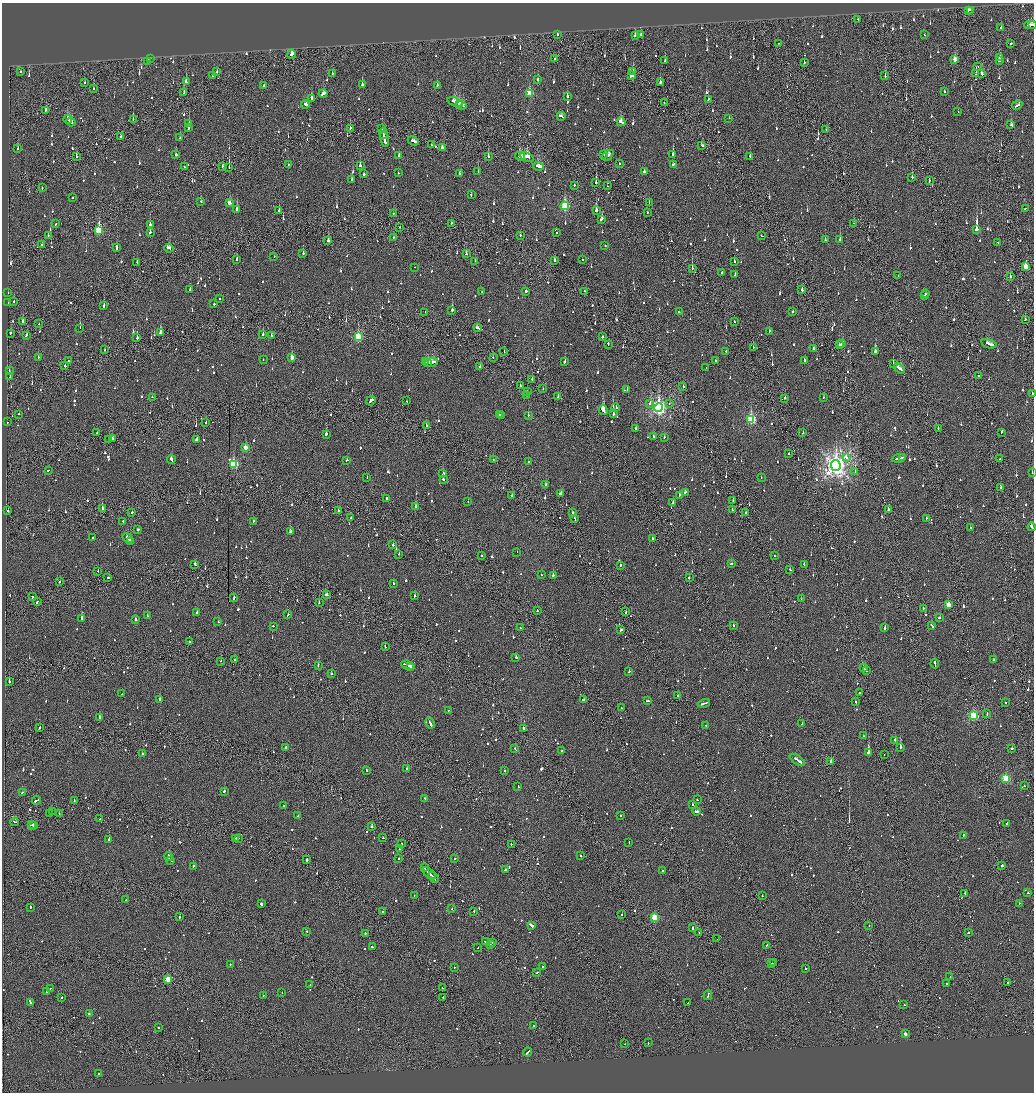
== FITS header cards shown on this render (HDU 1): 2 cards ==
NAXIS1  =                 2064
NAXIS2  =                 2180

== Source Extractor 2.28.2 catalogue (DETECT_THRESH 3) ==
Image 2064 x 2180 px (HDU 1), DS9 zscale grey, zoomed out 1/2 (1 PNG px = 2 x 2 image px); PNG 1036 x 1094 px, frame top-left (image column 1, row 2179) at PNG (2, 3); each listed source drawn as its Kron ellipse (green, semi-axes under 4 px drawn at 4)
Background -0.109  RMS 0.066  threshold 0.197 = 3 sigma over >= 5 px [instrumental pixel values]
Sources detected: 1438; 72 cannot appear on this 1/2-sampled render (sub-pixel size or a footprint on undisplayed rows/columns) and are neither listed nor drawn; of the other 1366, the 500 brightest by FLUX_AUTO listed and drawn (866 fainter detections omitted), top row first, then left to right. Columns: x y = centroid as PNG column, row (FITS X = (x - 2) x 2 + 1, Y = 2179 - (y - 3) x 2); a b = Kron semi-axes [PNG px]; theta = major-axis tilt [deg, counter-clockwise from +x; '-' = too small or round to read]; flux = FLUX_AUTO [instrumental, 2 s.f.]
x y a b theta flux
968 10 3 2 - 60
971 10 2 2 - 65
858 19 2 2 - 56
1031 25 6 2 -2 190
1033 25 3 2 - 68
1001 27 2 2 - 110
557 35 2 2 - 60
641 35 2 2 - 130
924 35 2 2 - 79
635 36 3 2 - 190
778 43 2 1 - 65
1010 44 2 2 - 70
292 54 4 3 - 230
150 58 2 2 - 100
999 58 3 2 - 71
554 59 2 2 - 110
955 59 3 2 - 170
665 61 3 2 - 89
999 61 3 2 - 140
147 62 3 2 - 80
804 63 2 2 - 97
978 67 2 1 - 130
20 71 2 2 - 160
217 72 2 2 - 98
633 72 3 2 - 95
976 73 3 1 - 130
332 74 2 2 - 82
981 74 2 2 - 380
212 76 3 2 - 90
631 76 4 2 - 170
885 76 2 1 - 71
538 80 2 2 - 99
186 82 2 2 - 260
660 82 2 2 - 420
84 83 2 2 - 61
362 84 3 2 - 210
264 85 2 2 - 2200
437 85 3 2 - 70
93 88 2 1 - 110
944 91 2 2 - 110
184 92 3 2 - 110
323 93 4 2 - 210
530 94 3 3 - 360
567 96 3 2 - 240
311 98 2 2 - 430
708 99 3 2 - 66
455 102 8 3 -20 360
664 102 2 1 - 64
305 104 4 2 - 130
459 104 3 2 - 130
461 105 5 1 - 200
1017 105 5 2 - 290
46 110 3 1 - 100
958 112 2 2 - 76
561 116 4 2 - 490
729 118 2 1 - 84
68 119 4 3 - 180
133 119 2 1 - 150
71 122 4 2 - 200
621 122 4 2 - 240
189 124 2 1 - 160
1011 125 2 2 - 69
189 128 2 2 - 98
350 128 3 2 - 120
382 129 3 2 - 180
826 130 2 2 - 87
383 134 5 2 - 330
120 137 2 2 - 120
180 138 2 2 - 63
384 139 8 2 -78 340
413 141 6 2 -25 240
431 145 2 1 - 110
702 145 3 2 - 95
442 147 3 3 - 100
18 149 2 2 - 74
176 154 2 2 - 390
604 154 2 2 - 72
608 155 6 2 43 520
673 155 3 2 - 430
76 156 3 2 - 62
399 156 2 2 - 99
488 156 3 2 - 130
520 156 5 2 - 240
750 156 2 2 - 250
527 157 7 3 -22 280
619 164 2 2 - 100
673 164 4 2 - 210
288 165 2 1 - 96
360 165 3 2 - 150
539 166 5 3 - 300
184 167 2 2 - 55
223 167 3 1 - 250
229 167 3 1 - 310
478 172 2 2 - 56
644 172 3 2 - 63
398 173 2 2 - 81
459 173 2 2 - 190
364 174 2 2 - 140
912 177 2 2 - 100
352 179 2 2 - 67
929 181 2 2 - 64
596 182 3 2 - 350
574 185 2 2 - 100
607 186 2 1 - 200
42 187 2 1 - 99
471 195 2 2 - 80
72 197 2 2 - 140
201 201 2 2 - 79
229 203 3 2 - 88
649 203 2 1 - 180
565 206 4 3 - 1100
1025 208 2 1 - 190
237 210 2 2 - 270
279 210 2 2 - 190
596 210 3 2 - 390
647 212 2 2 - 68
393 213 2 2 - 61
602 219 3 2 - 280
451 223 2 2 - 140
854 223 2 2 - 73
56 224 2 2 - 59
150 225 2 2 - 490
400 227 2 2 - 56
977 229 3 2 - 2400
99 230 4 3 - 860
150 233 2 2 - 250
556 233 2 2 - 83
520 235 2 2 - 110
48 236 2 1 - 67
761 236 2 1 - 2500
393 237 2 2 - 58
840 239 3 2 - 99
328 240 3 2 - 280
825 240 2 2 - 130
998 242 2 1 - 97
42 244 2 2 - 110
605 245 2 1 - 90
117 248 3 2 - 200
169 248 5 2 - 130
303 253 2 2 - 160
466 254 2 2 - 57
274 257 2 1 - 57
237 259 2 2 - 130
554 260 2 2 - 160
582 260 2 2 - 64
475 261 2 1 - 62
734 261 2 2 - 60
137 262 2 2 - 60
414 267 2 1 - 170
1026 267 3 3 - 340
692 268 2 1 - 250
722 273 2 2 - 250
735 274 3 2 - 170
898 276 2 2 - 64
1010 277 2 2 - 340
190 290 2 2 - 76
802 290 3 2 - 260
526 291 2 2 - 200
584 291 2 1 - 68
482 292 2 2 - 260
8 293 2 1 - 88
926 294 2 2 - 60
924 295 2 2 - 56
220 298 2 2 - 70
14 301 2 2 - 220
8 303 3 1 - 120
214 304 2 2 - 81
104 305 4 2 - 110
452 310 3 2 - 540
425 312 2 2 - 60
679 312 2 2 - 94
793 312 2 2 - 58
1025 320 2 2 - 76
23 322 2 2 - 330
734 322 2 1 - 65
39 323 2 1 - 55
80 328 2 1 - 180
477 328 4 2 - 120
769 331 3 2 - 100
10 333 2 2 - 72
160 333 3 2 - 310
263 334 2 2 - 160
26 335 3 2 - 60
271 336 2 2 - 270
358 336 3 3 - 780
602 337 2 2 - 96
137 338 2 2 - 200
608 344 2 2 - 450
842 344 4 1 - 690
989 344 8 2 -18 300
839 345 3 2 - 500
753 347 2 1 - 75
813 349 2 2 - 210
105 350 2 2 - 55
504 351 2 2 - 64
726 352 2 2 - 59
875 352 2 2 - 440
38 358 2 2 - 130
292 358 3 2 - 150
493 358 2 1 - 69
263 360 2 2 - 79
68 361 3 2 - 81
426 361 2 2 - 180
565 361 3 2 - 150
715 361 2 2 - 150
804 361 2 2 - 58
431 362 6 2 13 240
428 363 4 2 - 110
893 363 3 2 - 250
65 366 2 2 - 90
480 367 3 2 - 83
706 368 2 2 - 230
899 368 6 2 -37 330
9 371 2 2 - 55
979 376 3 2 - 170
10 377 2 2 - 75
532 379 2 2 - 82
520 386 2 2 - 97
683 387 2 2 - 57
543 389 2 2 - 83
627 389 3 2 - 71
527 391 2 2 - 55
1032 394 2 1 - 81
527 395 2 1 - 59
152 397 2 2 - 58
558 397 3 2 - 56
823 397 2 2 - 55
785 398 2 2 - 150
371 401 5 2 - 190
406 401 2 2 - 58
669 403 2 2 - 75
650 404 2 2 - 66
616 408 2 2 - 63
659 408 4 4 - 3800
603 410 5 2 - 1600
19 414 2 2 - 58
499 414 2 2 - 91
613 414 3 2 - 1400
528 415 2 2 - 72
502 416 2 2 - 98
751 419 4 3 - 1300
7 422 2 2 - 80
206 423 2 2 - 71
426 426 2 2 - 66
636 429 2 2 - 60
938 429 2 2 - 72
1001 432 3 2 - 71
97 433 2 1 - 150
803 433 2 2 - 160
326 434 3 2 - 170
654 437 3 2 - 87
664 437 2 2 - 79
109 439 2 2 - 87
112 439 3 2 - 79
196 439 4 2 - 340
245 448 3 2 - 140
788 454 2 2 - 72
902 457 3 1 - 94
846 458 3 2 - 300
899 458 7 2 10 250
493 459 2 1 - 74
1000 459 2 1 - 130
171 460 4 2 - 170
347 460 3 2 - 80
528 462 2 2 - 100
234 464 4 3 - 940
836 466 5 5 - 9100
48 470 2 2 - 71
855 472 2 2 - 120
1032 472 2 2 - 62
443 474 2 2 - 140
761 477 2 2 - 63
367 478 2 2 - 55
443 479 2 2 - 270
546 485 2 2 - 190
1001 487 4 1 - 160
685 492 3 2 - 66
561 493 4 2 - 250
679 495 2 2 - 93
512 496 2 2 - 84
387 498 2 2 - 77
733 501 2 1 - 68
468 502 2 1 - 66
673 502 2 2 - 67
416 506 2 2 - 140
102 508 2 2 - 130
732 510 2 1 - 400
888 510 2 2 - 150
8 511 2 2 - 66
338 511 2 2 - 430
132 512 3 2 - 75
746 512 3 2 - 83
572 513 2 2 - 130
351 518 2 2 - 120
926 518 2 2 - 77
575 519 3 2 - 120
123 521 2 2 - 130
253 521 2 2 - 77
970 527 2 2 - 55
1032 527 4 2 - 210
138 529 2 2 - 400
290 532 3 2 - 110
93 538 2 2 - 100
128 538 5 2 - 190
652 538 2 2 - 160
131 541 3 2 - 110
393 545 2 2 - 92
517 552 2 2 - 140
399 554 2 2 - 67
481 555 2 2 - 450
775 556 2 1 - 63
195 564 3 2 - 85
731 564 3 2 - 65
804 564 2 2 - 57
620 565 2 2 - 140
790 570 2 2 - 69
98 571 2 2 - 60
541 575 2 2 - 110
553 575 2 2 - 230
108 577 2 2 - 270
689 578 2 2 - 130
60 581 2 1 - 66
393 583 2 2 - 180
327 595 4 2 - 150
414 596 2 2 - 120
32 597 2 1 - 99
234 598 3 2 - 170
801 599 2 1 - 76
37 602 3 2 - 120
319 602 2 2 - 90
948 605 3 3 - 300
923 609 2 2 - 110
537 611 2 2 - 56
626 612 3 1 - 94
196 613 3 2 - 150
288 615 3 2 - 61
147 616 2 2 - 110
81 618 2 2 - 300
939 618 2 2 - 510
136 620 2 2 - 190
218 622 2 2 - 66
733 625 2 2 - 76
932 625 4 2 - 110
273 626 2 2 - 100
520 628 2 1 - 110
885 628 2 2 - 470
621 630 2 2 - 100
190 641 3 2 - 80
385 647 2 2 - 56
516 657 2 2 - 84
993 659 2 2 - 90
234 660 2 2 - 56
221 661 2 1 - 74
935 664 5 2 - 170
407 665 6 2 -22 510
318 666 2 2 - 62
411 667 4 2 - 390
863 668 4 1 - 200
866 671 3 2 - 160
629 672 2 2 - 75
331 674 2 2 - 170
9 682 2 2 - 320
860 693 2 2 - 89
122 694 2 2 - 120
677 696 2 2 - 70
160 699 2 2 - 160
584 700 3 2 - 86
647 701 3 2 - 77
856 701 2 2 - 59
1005 702 2 2 - 63
704 703 6 2 17 210
621 708 2 2 - 190
449 710 3 2 - 70
987 714 3 2 - 95
973 715 3 3 - 1200
99 717 2 2 - 440
430 723 5 2 - 250
802 724 2 2 - 120
706 725 2 1 - 84
39 727 3 2 - 94
523 728 2 2 - 240
863 736 2 2 - 110
895 740 2 2 - 740
286 747 2 2 - 180
900 747 2 2 - 620
515 748 2 2 - 62
1012 748 2 2 - 190
562 751 2 2 - 70
869 752 2 2 - 1500
142 754 2 2 - 380
884 755 2 1 - 100
797 760 9 2 -35 350
831 761 2 2 - 110
407 769 2 2 - 72
367 770 2 2 - 65
505 771 2 2 - 260
1006 778 3 3 - 830
1024 786 2 2 - 130
518 787 2 2 - 71
224 791 3 2 - 94
22 792 3 2 - 89
425 798 2 2 - 58
36 800 4 2 - 150
697 800 2 2 - 58
74 801 2 2 - 59
692 804 2 2 - 78
284 806 2 2 - 57
697 811 4 2 - 170
52 812 2 1 - 56
49 813 2 1 - 140
59 813 2 1 - 63
620 815 2 2 - 72
298 816 3 2 - 110
100 819 2 1 - 59
15 822 4 2 - 190
1007 823 2 2 - 67
31 825 3 2 - 120
34 825 3 2 - 130
372 827 2 2 - 290
963 836 3 2 - 99
236 838 3 2 - 140
238 838 2 1 - 79
383 838 2 2 - 64
109 839 3 2 - 98
402 843 2 1 - 54
629 843 2 1 - 90
511 844 2 1 - 97
399 849 2 1 - 60
169 856 4 2 - 220
580 856 2 2 - 200
399 858 2 2 - 170
455 859 2 1 - 320
171 860 3 2 - 81
307 860 2 2 - 200
193 866 2 2 - 160
1002 866 2 2 - 740
425 868 3 2 - 150
506 869 3 2 - 130
662 870 2 2 - 68
429 873 8 2 -42 360
434 877 6 1 -53 250
965 893 2 2 - 64
1028 893 2 2 - 86
762 895 2 1 - 61
414 896 2 2 - 87
125 900 2 1 - 66
1019 903 2 2 - 90
261 904 2 2 - 340
30 907 2 2 - 220
452 909 2 2 - 62
474 911 2 1 - 85
382 912 2 2 - 95
622 915 2 2 - 140
179 917 2 2 - 200
654 917 3 3 - 630
532 925 4 2 - 240
869 926 2 2 - 120
693 928 2 2 - 210
307 931 2 1 - 83
365 933 2 2 - 120
699 933 2 1 - 55
968 933 2 2 - 67
717 939 2 1 - 79
486 941 3 1 - 190
492 942 2 2 - 240
490 944 2 1 - 150
767 945 3 2 - 89
372 947 2 2 - 68
478 948 2 2 - 110
772 963 2 1 - 210
774 963 2 1 - 180
230 965 2 2 - 200
455 967 2 1 - 57
542 967 2 2 - 240
805 968 2 1 - 490
537 972 2 1 - 70
950 977 2 2 - 480
168 979 3 2 - 300
1008 982 2 2 - 270
947 984 2 2 - 96
310 985 2 1 - 300
51 988 2 1 - 75
442 988 2 2 - 60
47 992 2 2 - 110
282 993 2 1 - 58
263 995 2 2 - 69
708 995 5 2 - 220
61 997 2 2 - 170
443 998 3 2 - 99
30 1002 2 2 - 75
688 1003 2 1 - 62
904 1005 2 1 - 85
89 1013 2 2 - 130
533 1025 2 2 - 73
158 1028 2 2 - 58
905 1034 2 2 - 75
648 1043 2 2 - 66
624 1044 2 1 - 140
527 1052 4 2 - 160
99 1073 2 2 - 110
At the frame edge (FLAGS 8, measured only in part): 2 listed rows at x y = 1032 394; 1032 527
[866 fainter detections neither listed nor drawn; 72 sub-pixel or undisplayed-footprint detections neither listed nor drawn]